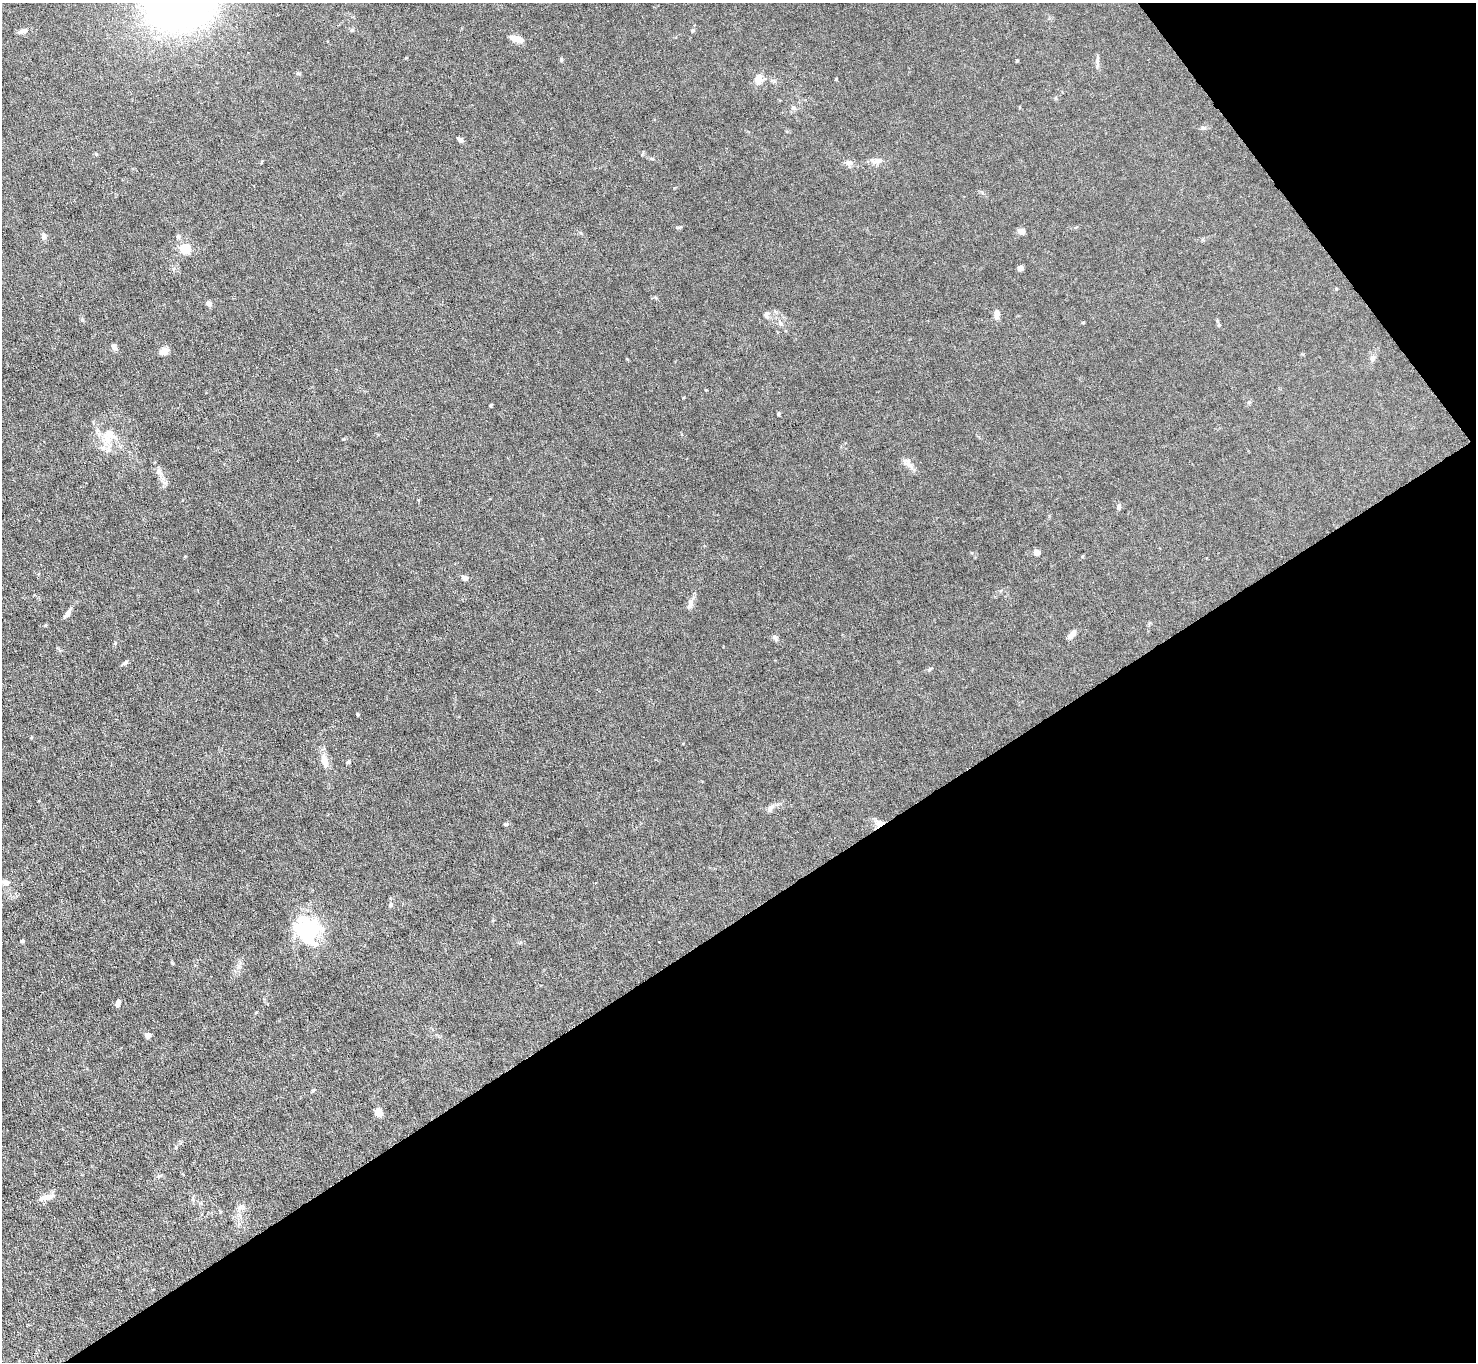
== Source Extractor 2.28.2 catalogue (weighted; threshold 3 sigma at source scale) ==
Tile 12 of 4 x 4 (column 4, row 3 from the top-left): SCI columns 4421-5894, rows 1515-2874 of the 5894 x 5887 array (HDU 1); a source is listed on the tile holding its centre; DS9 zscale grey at full resolution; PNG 1478 x 1364 px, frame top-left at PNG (2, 3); no overlay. Shown black and unused: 36% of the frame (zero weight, under 4 of 8 exposures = <1% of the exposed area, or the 3 px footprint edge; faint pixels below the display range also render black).
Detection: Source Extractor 2.28.2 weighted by HDU 2 'WHT'; one run over the whole footprint, this tile lists its part. Background 0.0531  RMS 0.0029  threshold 0.0118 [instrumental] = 3 sigma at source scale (4.09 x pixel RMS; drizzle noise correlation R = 1.36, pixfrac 0.8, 0.05/0.05 arcsec/px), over >= 5 px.
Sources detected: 59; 2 inside a brighter object's white glare — not listed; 1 inside a brighter listed object's ellipse — not listed separately; the other 56 listed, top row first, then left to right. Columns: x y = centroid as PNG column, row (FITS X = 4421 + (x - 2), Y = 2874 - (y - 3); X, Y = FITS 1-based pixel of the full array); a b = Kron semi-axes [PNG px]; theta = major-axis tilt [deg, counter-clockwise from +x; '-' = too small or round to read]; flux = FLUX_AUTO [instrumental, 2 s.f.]
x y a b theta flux
181 5 54 38 10 170
692 30 6 4 68 0.37
23 31 14 5 18 1.1
515 38 16 6 -15 2.8
561 59 7 4 -84 0.37
298 73 6 4 -1 0.38
757 80 12 10 -67 2
793 108 6 5 - 0.55
460 139 7 5 -37 0.76
96 154 5 3 - 0.28
652 159 6 4 -3 0.33
878 161 14 7 17 1.4
849 163 12 8 -79 1.1
1021 232 10 6 -13 0.96
43 237 7 7 - 0.74
185 248 5 5 - 17
1020 268 5 4 - 1.4
209 303 7 5 -55 0.91
766 314 9 7 -84 0.85
996 314 10 6 86 1.7
780 323 9 6 -57 0.91
1219 325 5 4 - 0.31
114 346 7 6 - 1.1
164 351 9 7 20 2.1
1373 358 8 7 - 0.77
491 405 5 3 - 0.28
778 414 5 4 - 0.33
107 439 20 13 37 5.1
909 463 17 9 -60 1.7
159 471 9 7 -64 1.1
1119 507 7 5 72 0.65
1037 552 7 6 - 1.5
464 577 8 5 -13 0.94
690 604 12 7 79 1.4
68 613 13 5 57 1.1
1072 634 12 5 52 1.6
775 638 9 5 -65 0.63
125 663 7 5 35 0.59
930 669 6 4 45 0.39
358 714 4 4 - 0.28
324 761 17 9 -74 2.7
348 762 5 4 - 0.39
770 808 10 6 73 0.87
880 823 11 7 8 2.1
506 824 6 4 17 0.33
6 882 9 7 -13 1.3
391 905 6 5 - 0.51
309 926 41 26 -52 16
22 941 4 4 - 0.46
118 1003 8 5 73 1.1
148 1035 4 4 - 2.6
313 1090 5 4 - 0.33
378 1112 7 6 - 3
159 1176 6 5 - 0.46
46 1197 20 7 11 2.2
240 1207 10 7 61 1.2
Overlapping masked pixels (flux is a lower limit): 1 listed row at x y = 880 823
Isophote crosses this tile's border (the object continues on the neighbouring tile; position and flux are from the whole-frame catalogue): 1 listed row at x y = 181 5
Unlisted compact peaks at least as high as the median listed source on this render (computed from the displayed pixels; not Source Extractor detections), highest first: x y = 836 79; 679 227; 343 439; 115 643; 674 188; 1204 128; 172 963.